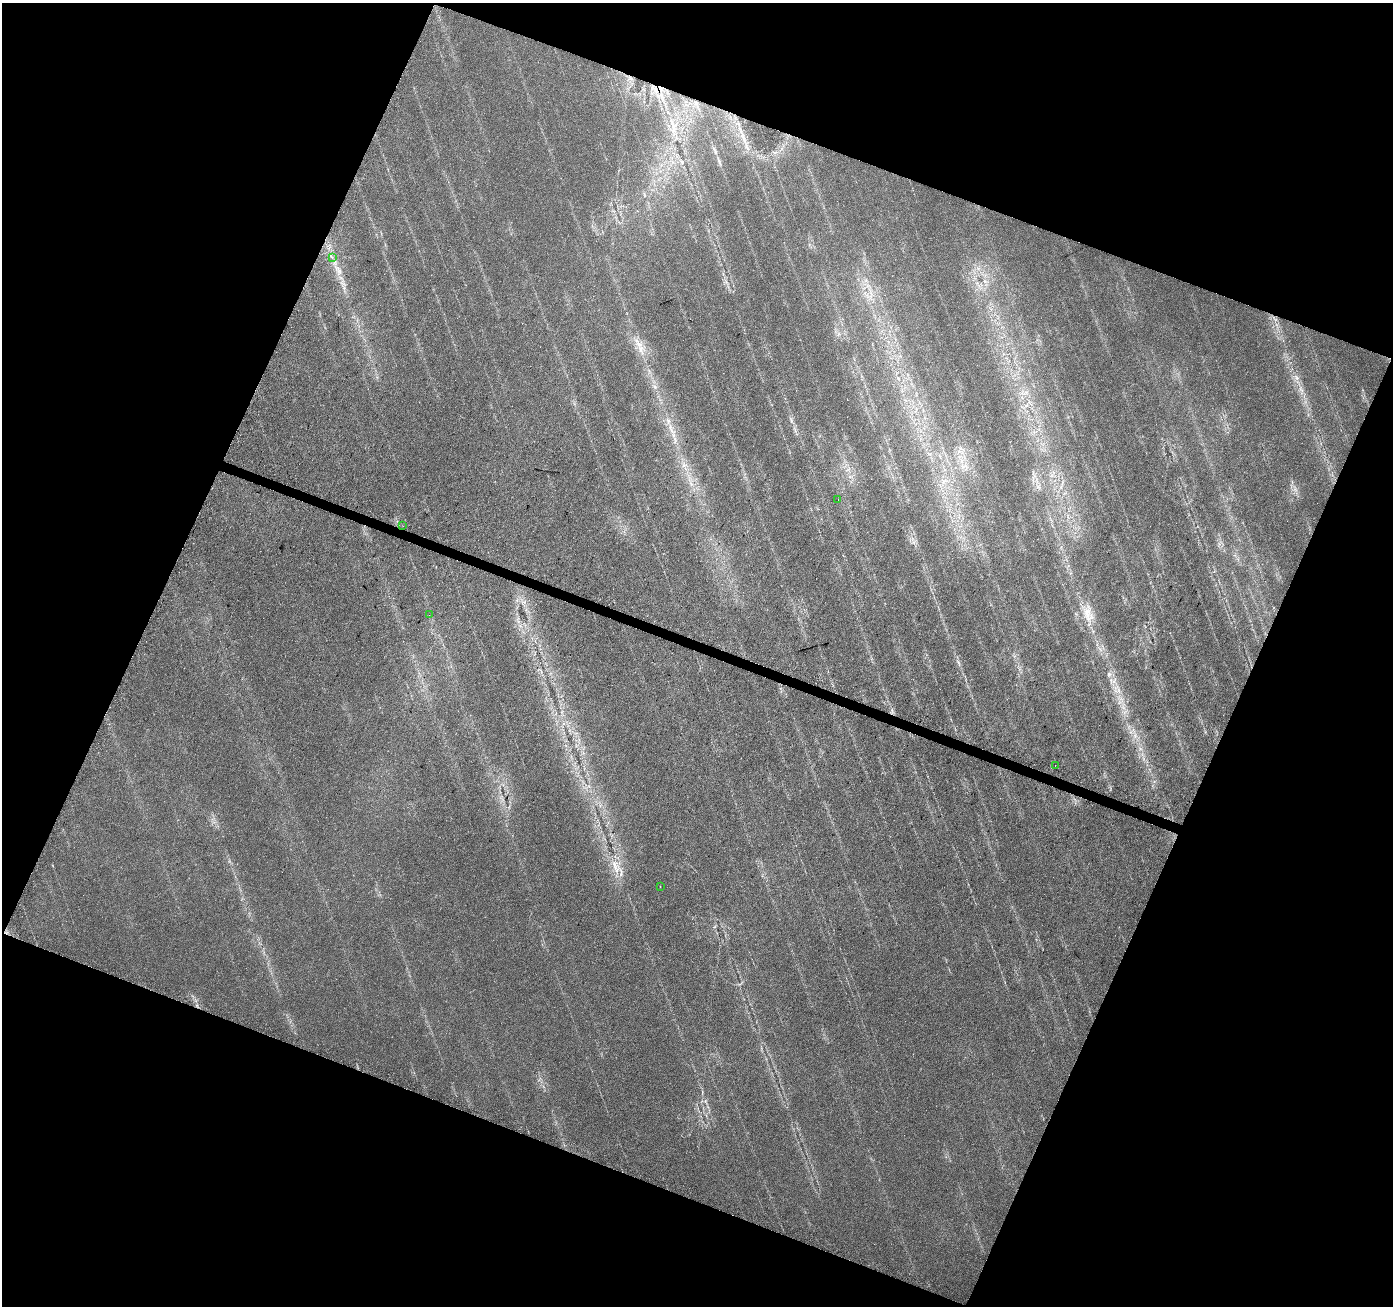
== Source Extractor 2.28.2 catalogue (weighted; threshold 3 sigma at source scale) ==
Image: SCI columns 1-5564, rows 233-5447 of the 5638 x 5766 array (HDU 1 of 3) = the unmasked area's bounding box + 8 px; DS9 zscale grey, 4 x 4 block average (1 PNG px = mean of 4 x 4 image px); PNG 1395 x 1308 px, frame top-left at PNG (2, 3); each listed source drawn as its Kron ellipse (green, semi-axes under 4 px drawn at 4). Shown black and unused: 42% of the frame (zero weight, under 3 of 4 exposures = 3% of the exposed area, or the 3 px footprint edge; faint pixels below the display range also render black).
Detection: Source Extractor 2.28.2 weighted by HDU 2 'WHT'. Background 0.0342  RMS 0.0044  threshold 0.02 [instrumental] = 3 sigma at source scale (4.5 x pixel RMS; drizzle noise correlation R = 1.50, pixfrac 1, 0.0396/0.0396 arcsec/px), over >= 5 px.
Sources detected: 7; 1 cosmic-ray / hot-pixel residue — neither listed nor drawn; the other 6 listed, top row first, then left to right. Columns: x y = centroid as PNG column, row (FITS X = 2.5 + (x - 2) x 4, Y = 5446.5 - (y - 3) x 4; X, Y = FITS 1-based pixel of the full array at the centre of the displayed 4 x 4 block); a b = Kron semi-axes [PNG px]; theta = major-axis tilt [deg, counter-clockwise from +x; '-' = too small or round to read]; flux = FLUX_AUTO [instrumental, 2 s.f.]
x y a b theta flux
332 258 2 2 - 0.82
838 499 2 2 - 0.45
403 526 2 2 - 0.54
429 615 2 2 - 5.7
1055 765 2 2 - 0.62
660 887 2 2 - 0.59